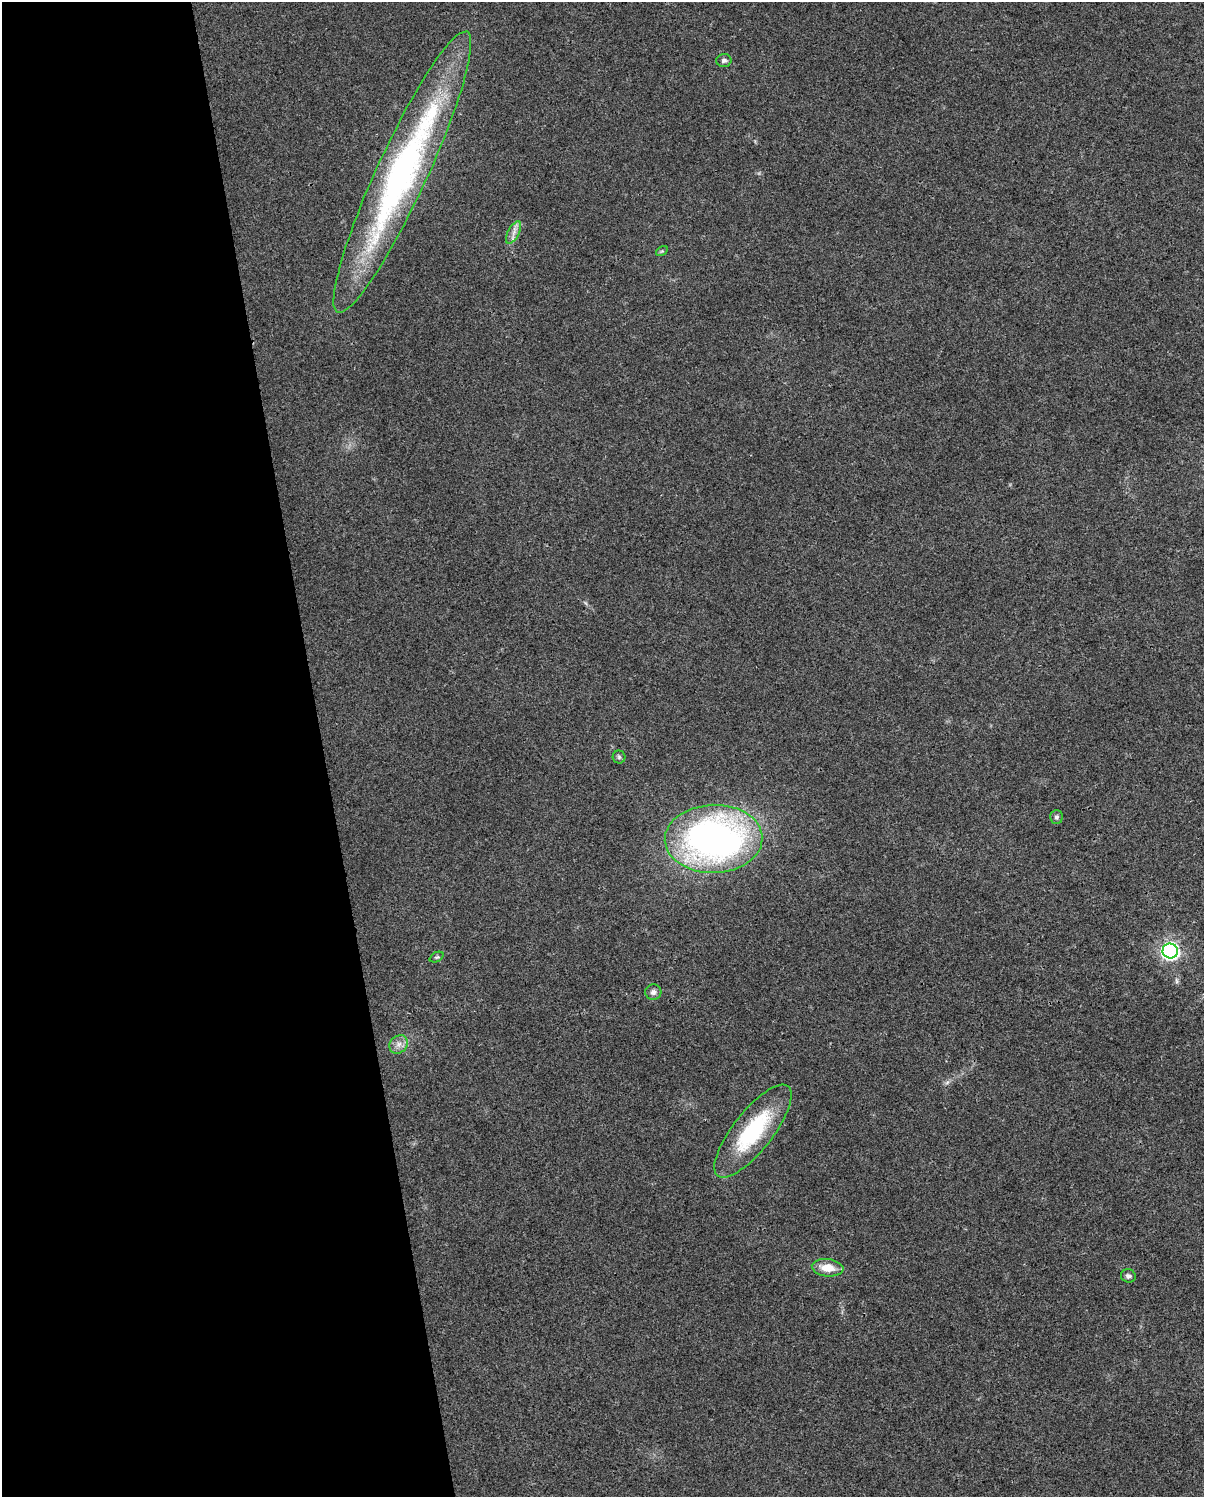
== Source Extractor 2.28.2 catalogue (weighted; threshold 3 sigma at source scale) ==
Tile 5 of 4 x 3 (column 1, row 2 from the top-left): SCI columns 1-1202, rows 1564-3058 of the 4806 x 4576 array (HDU 1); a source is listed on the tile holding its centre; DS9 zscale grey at full resolution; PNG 1206 x 1499 px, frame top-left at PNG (2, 2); each listed source drawn as its Kron ellipse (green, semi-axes under 4 px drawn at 4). Shown black and unused: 27% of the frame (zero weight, under 3 of 4 exposures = <1% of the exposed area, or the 3 px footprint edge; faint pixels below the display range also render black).
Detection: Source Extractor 2.28.2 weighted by HDU 2 'WHT'; one run over the whole footprint, this tile lists its part. Background 0.0315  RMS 0.0041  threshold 0.0183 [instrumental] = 3 sigma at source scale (4.5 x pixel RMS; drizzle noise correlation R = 1.50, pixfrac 1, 0.0396/0.0396 arcsec/px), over >= 5 px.
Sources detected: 14; all 14 listed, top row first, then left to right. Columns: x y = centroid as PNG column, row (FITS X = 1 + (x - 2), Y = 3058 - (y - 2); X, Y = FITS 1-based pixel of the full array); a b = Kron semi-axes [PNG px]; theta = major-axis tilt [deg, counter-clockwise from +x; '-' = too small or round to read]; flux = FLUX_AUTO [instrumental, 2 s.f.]
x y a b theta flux
724 60 8 6 2 1.2
402 172 155 25 65 160
514 232 12 5 63 2.3
662 251 6 4 33 0.54
619 757 6 6 - 0.8
1056 817 7 6 - 1.1
714 839 49 34 2 180
1170 951 7 7 - 130
437 957 7 4 25 0.68
653 992 8 7 - 1.8
399 1044 10 8 45 2.5
753 1131 57 19 52 36
828 1268 16 8 -7 6.5
1128 1276 7 6 - 1.2